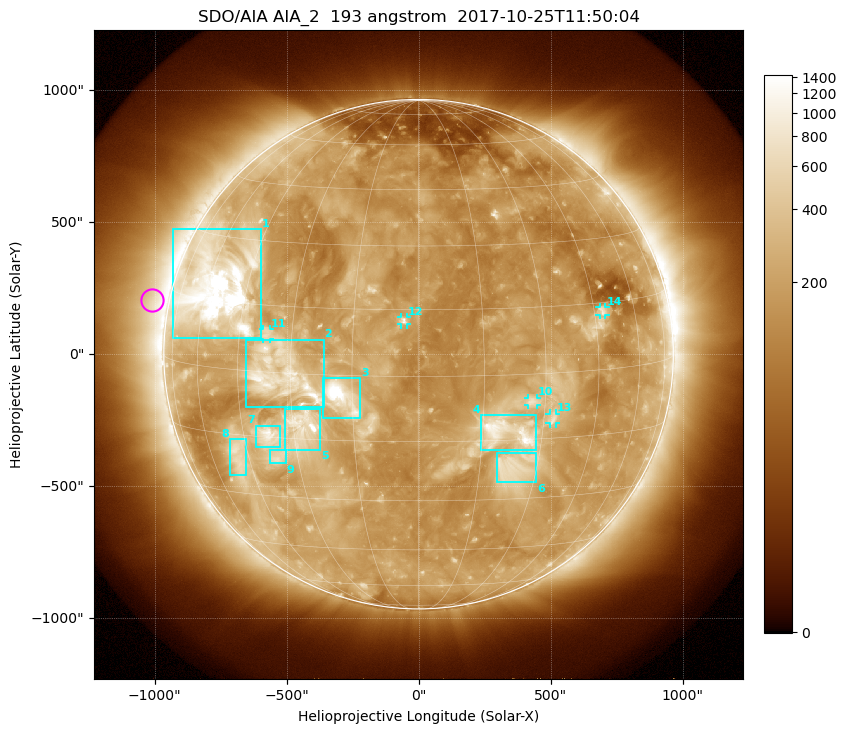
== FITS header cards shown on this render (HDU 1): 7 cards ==
TELESCOP= 'SDO/AIA'
INSTRUME= 'AIA_2'
WAVELNTH=                  193
WAVEUNIT= 'angstrom'
DATE-OBS= '2017-10-25T11:50:04.84'
CTYPE1  = 'HPLN-TAN'
CTYPE2  = 'HPLT-TAN'

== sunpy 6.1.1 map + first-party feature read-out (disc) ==
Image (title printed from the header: SDO/AIA AIA_2  193 angstrom  2017-10-25T11:50:04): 1024 x 1024 px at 2.4 arcsec/px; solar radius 965 arcsec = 402 px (full disc in frame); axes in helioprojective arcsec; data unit not stated in the header (colour bar unlabelled)
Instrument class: DISC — disc imager (sunpy class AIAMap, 193 A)
Bright regions (active regions / flare kernels): reference = the median radial profile (limb darkening/brightening removed); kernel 9 px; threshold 5 sigma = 359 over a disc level ~177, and >= 1.15x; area >= 12 px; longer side >= 10 px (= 24 arcsec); searched inside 0.97 R_sun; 14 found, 14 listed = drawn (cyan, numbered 1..; 5 of them under ~33 arcsec drawn as corner ticks so the feature stays visible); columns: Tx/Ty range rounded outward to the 5 arcsec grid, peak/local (2 s.f.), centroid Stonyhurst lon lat
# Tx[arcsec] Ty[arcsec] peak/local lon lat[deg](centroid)
1 -930..-595 60..475 18 -56 +18
2 -655..-360 -200..55 6.4 -32 -1
3 -365..-220 -245..-90 11 -18 -5
4 235..450 -365..-230 7.1 +21 -13
5 -510..-375 -365..-205 9.2 -28 -12
6 295..450 -485..-375 3.9 +23 -22
7 -615..-520 -350..-270 6.2 -37 -15
8 -715..-655 -455..-320 4.3 -48 -20
9 -565..-505 -415..-365 4.2 -36 -20
10 415..450 -195..-165 3.8 +27 -6
11 -590..-565 55..95 3.5 -37 +8
12 -70..-40 110..140 5.9 -3 +12
13 495..520 -265..-225 3.8 +32 -10
14 685..710 145..180 4.3 +48 +13
Off-limb structures (1.02-1.3 R_sun): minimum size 162 px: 4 found; the strongest spans PA ~40..115 deg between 1.02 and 1.3 R_sun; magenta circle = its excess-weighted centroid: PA ~80 deg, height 1.07 R_sun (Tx ~-1010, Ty ~205 arcsec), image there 2.4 x the reference